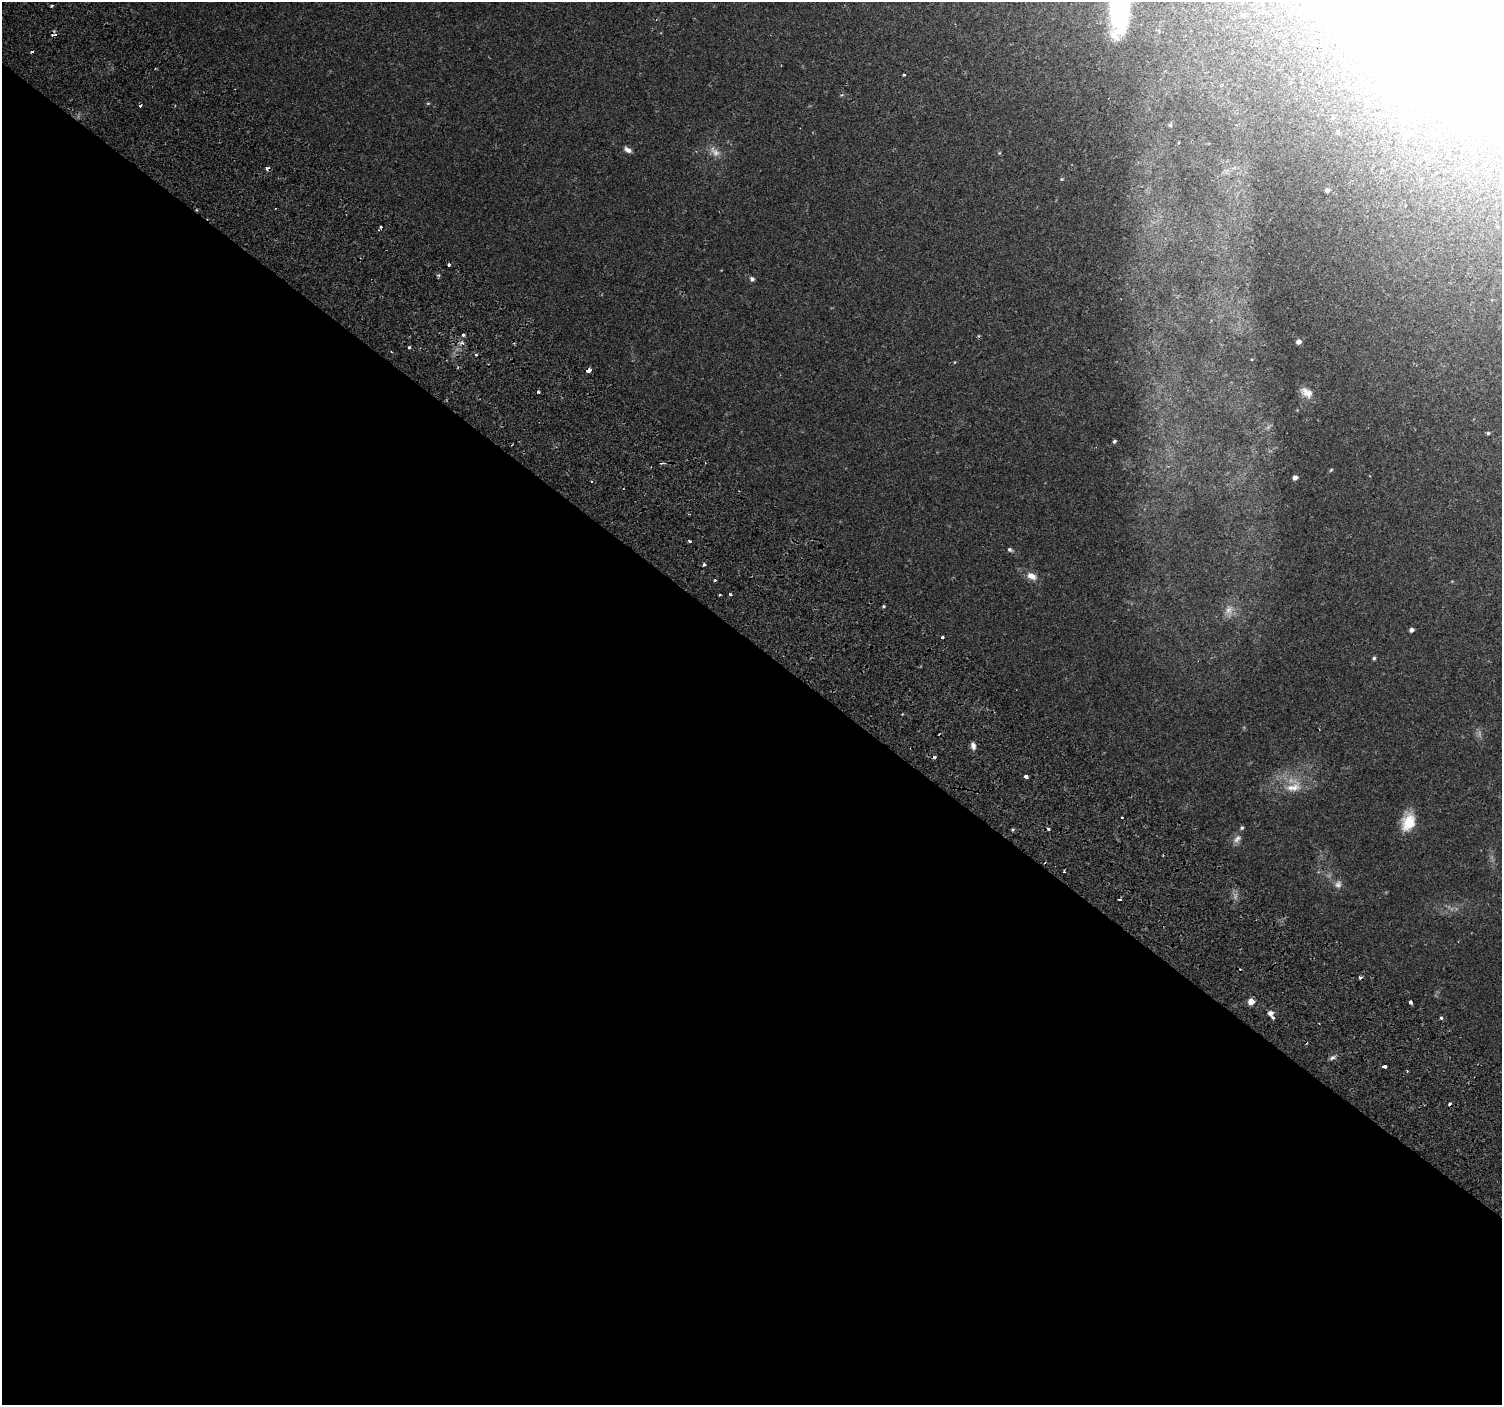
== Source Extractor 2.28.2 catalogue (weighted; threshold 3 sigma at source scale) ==
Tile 14 of 4 x 4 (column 2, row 4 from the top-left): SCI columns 1592-3091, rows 337-1739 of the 6176 x 6218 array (HDU 1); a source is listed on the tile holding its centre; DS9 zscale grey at full resolution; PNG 1504 x 1407 px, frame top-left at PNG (2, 2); no overlay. Shown black and unused: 54% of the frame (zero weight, under 2 of 3 exposures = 6% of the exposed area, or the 3 px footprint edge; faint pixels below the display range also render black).
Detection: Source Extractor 2.28.2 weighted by HDU 2 'WHT'; one run over the whole footprint, this tile lists its part. Background 0.0506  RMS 0.0043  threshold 0.0196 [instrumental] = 3 sigma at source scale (4.5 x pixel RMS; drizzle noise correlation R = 1.50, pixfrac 1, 0.0396/0.0396 arcsec/px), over >= 5 px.
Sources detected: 72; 1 too faint to see at this stretch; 1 inside a brighter object's white glare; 12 cosmic-ray / hot-pixel residue — not listed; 1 inside a brighter listed object's ellipse — not listed separately; the other 57 listed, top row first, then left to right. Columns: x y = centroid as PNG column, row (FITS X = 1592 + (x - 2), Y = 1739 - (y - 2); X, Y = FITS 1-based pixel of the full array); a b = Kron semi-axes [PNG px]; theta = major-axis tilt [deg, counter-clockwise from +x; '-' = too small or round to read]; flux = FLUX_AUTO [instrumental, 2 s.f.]
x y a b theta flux
52 6 4 3 - 0.52
1119 12 61 23 86 44
1243 15 5 5 - 0.67
904 74 3 3 - 0.73
428 103 6 3 18 0.44
1367 103 5 4 - 0.82
1170 125 5 5 - 0.64
1338 132 5 5 - 0.63
1408 136 6 4 28 0.65
628 150 9 5 -32 1.9
715 152 19 9 -44 3.7
999 153 5 4 - 0.46
1061 179 5 4 - 0.51
1327 190 4 4 - 1.3
381 227 3 3 - 1.9
449 265 3 3 - 3.4
438 275 5 3 - 0.58
752 279 6 5 - 1.2
463 335 4 3 - 2.1
1298 342 4 4 - 2
409 347 3 3 - 1.3
476 355 3 3 - 0.49
955 362 5 3 - 0.3
588 370 4 3 - 4
538 392 4 3 - 0.54
1307 393 15 9 -30 3.5
1488 433 4 4 - 0.62
1114 441 3 3 - 0.65
1331 470 6 3 45 0.41
1295 478 4 4 - 2
689 541 3 3 - 1.1
1010 550 7 5 -32 0.8
704 565 3 3 - 1.2
1032 576 14 9 -24 3.6
715 580 3 3 - 1.4
731 594 3 3 - 1.3
720 595 3 2 - 0.77
883 606 3 3 - 1.4
1229 610 13 11 85 3.5
1411 630 4 4 - 1.5
1374 658 5 4 - 0.73
973 746 9 6 -78 1.8
935 757 3 3 - 1.3
1026 776 4 3 - 3.7
1293 787 26 13 15 8.3
1122 817 3 3 - 0.79
1408 822 21 14 67 9.9
1237 839 14 8 49 2.3
1338 884 11 10 - 2.2
1119 899 4 2 - 1.1
1251 1002 5 5 - 5
1410 1002 4 3 - 2
1270 1013 5 5 - 2.2
1273 1017 4 3 - 0.96
1441 1018 3 3 - 1.1
1332 1058 9 5 35 1.2
1384 1067 5 3 - 2.7
Overlapping masked pixels (flux is a lower limit): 2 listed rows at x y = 588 370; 935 757
Isophote crosses this tile's border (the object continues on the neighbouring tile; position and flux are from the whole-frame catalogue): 1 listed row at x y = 1119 12